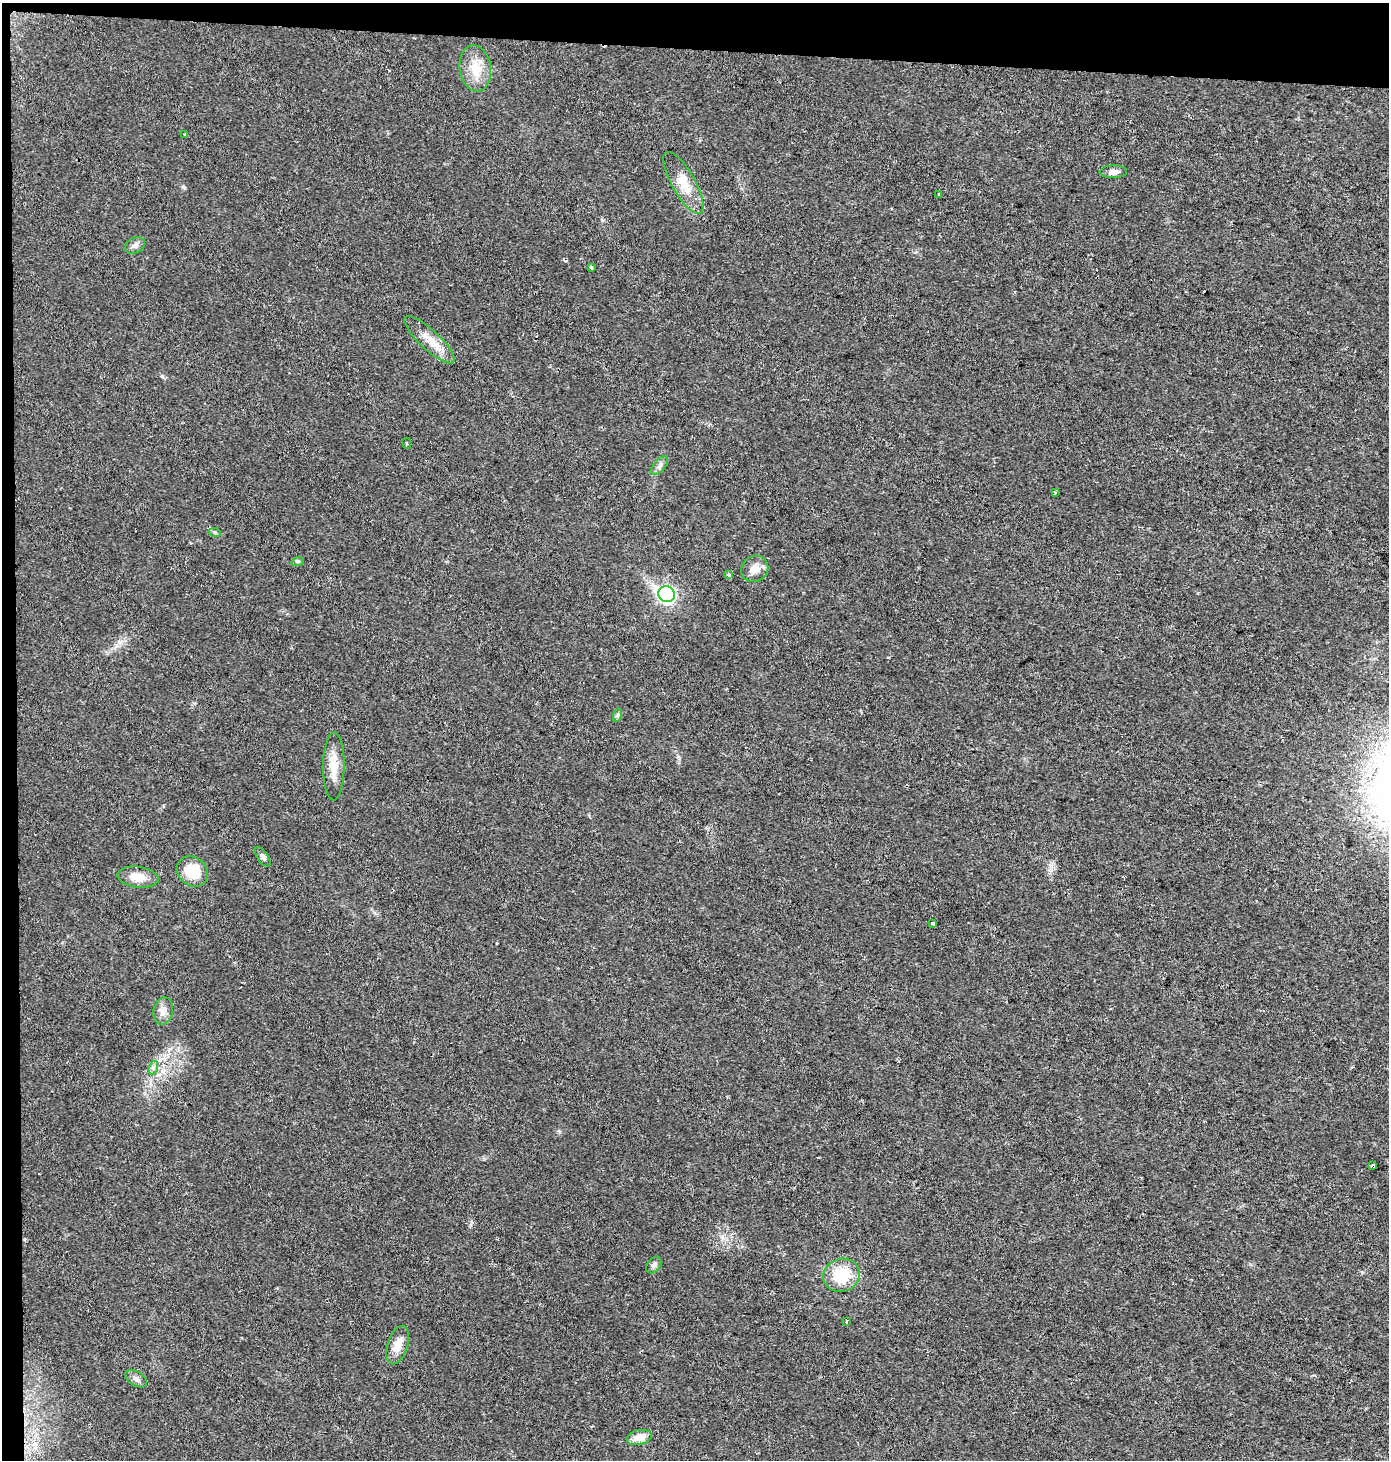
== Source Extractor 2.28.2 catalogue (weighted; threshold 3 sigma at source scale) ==
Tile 1 of 3 x 3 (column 1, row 1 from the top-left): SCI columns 239-1625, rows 2916-4373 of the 4626 x 4380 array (HDU 1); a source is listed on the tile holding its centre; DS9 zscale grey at full resolution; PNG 1391 x 1462 px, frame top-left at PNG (2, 3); each listed source drawn as its Kron ellipse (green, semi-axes under 4 px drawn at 4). Shown black and unused: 4% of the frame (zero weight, under 2 of 3 exposures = <1% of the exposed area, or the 3 px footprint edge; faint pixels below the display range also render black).
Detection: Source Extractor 2.28.2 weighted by HDU 2 'WHT'; one run over the whole footprint, this tile lists its part. Background 0.0439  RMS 0.0058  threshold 0.0263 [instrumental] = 3 sigma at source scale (4.5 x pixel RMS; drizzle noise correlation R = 1.50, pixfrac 1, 0.0396/0.0396 arcsec/px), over >= 5 px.
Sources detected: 33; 2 cosmic-ray / hot-pixel residue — neither listed nor drawn; the other 31 listed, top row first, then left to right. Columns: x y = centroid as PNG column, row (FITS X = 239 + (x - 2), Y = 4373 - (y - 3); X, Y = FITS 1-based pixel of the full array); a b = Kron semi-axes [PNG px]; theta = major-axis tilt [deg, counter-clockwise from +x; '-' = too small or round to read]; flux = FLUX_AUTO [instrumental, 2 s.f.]
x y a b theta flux
475 68 23 15 -82 12
185 135 3 3 - 0.69
1113 172 14 6 1 3.3
683 183 35 11 -60 11
938 194 3 3 - 3.2
135 245 10 7 26 2.3
591 267 3 3 - 1.8
429 340 33 10 -43 9.6
407 443 5 3 - 0.67
660 466 11 5 49 2
1055 493 4 3 - 0.56
215 533 6 4 -21 0.8
298 561 6 4 18 0.92
755 569 14 12 37 6.2
729 575 4 3 - 1.4
667 594 8 7 - 150
618 715 7 4 71 1
334 766 34 11 89 9.8
263 857 11 5 -57 1.7
192 871 16 14 -42 17
138 877 20 10 -8 7.8
932 923 3 3 - 2.7
163 1011 14 10 79 4.2
153 1068 7 4 73 1.4
1373 1166 4 3 - 5
654 1265 9 6 53 1.8
841 1275 18 16 22 21
847 1322 3 3 - 1.9
398 1345 20 10 72 7.3
136 1379 12 7 -31 2.4
639 1437 13 7 11 6.3
Overlapping masked pixels (flux is a lower limit): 1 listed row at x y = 1373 1166
Unlisted compact peaks at least as high as the median listed source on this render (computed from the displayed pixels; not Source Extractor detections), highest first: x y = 162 376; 183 187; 678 757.